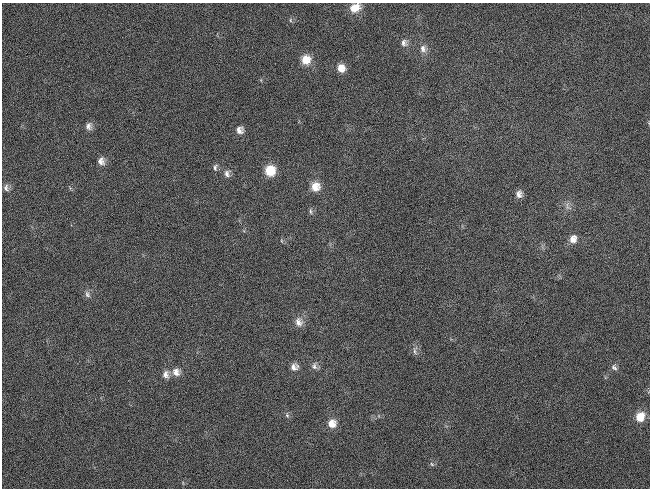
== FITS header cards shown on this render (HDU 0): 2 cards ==
NAXIS1  =                  648 / length of data axis 1
NAXIS2  =                  486 / length of data axis 2

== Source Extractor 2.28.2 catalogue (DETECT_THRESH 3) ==
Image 648 x 486 px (HDU 0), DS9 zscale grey, 1 PNG px = 1 image px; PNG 652 x 490 px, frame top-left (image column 1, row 486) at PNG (2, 3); no overlay
Background 119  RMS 26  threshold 78.8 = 3 sigma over >= 5 px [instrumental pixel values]
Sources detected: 31; all 31 listed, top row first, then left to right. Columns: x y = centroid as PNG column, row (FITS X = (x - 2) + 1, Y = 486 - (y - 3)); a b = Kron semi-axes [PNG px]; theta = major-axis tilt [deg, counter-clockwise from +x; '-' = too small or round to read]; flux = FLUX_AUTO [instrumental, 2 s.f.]
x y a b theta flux
355 8 13 10 22 20000
290 20 6 4 -89 2600
404 43 10 8 -80 7900
423 49 11 9 -68 9800
306 60 11 11 - 25000
341 68 10 9 - 16000
89 126 9 8 - 8300
240 130 9 9 - 10000
101 161 9 8 - 10000
215 167 10 6 82 4900
270 171 10 10 - 43000
227 174 10 8 -86 8300
315 187 12 11 - 21000
6 188 10 7 -74 6500
519 194 9 7 -85 9000
568 207 13 6 -60 7600
310 211 8 4 -83 3600
573 239 11 9 73 14000
282 241 6 3 -70 2000
87 294 10 7 -65 6600
299 322 13 11 -75 14000
415 351 11 5 -89 6000
314 366 11 7 84 7400
294 367 10 9 - 9900
614 367 9 7 -42 5800
176 372 10 9 - 13000
166 375 11 8 89 10000
287 415 7 5 -68 3700
640 417 11 10 - 28000
332 423 11 11 - 19000
432 464 7 5 -45 3200
At the frame edge (FLAGS 8, measured only in part): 1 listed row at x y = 355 8